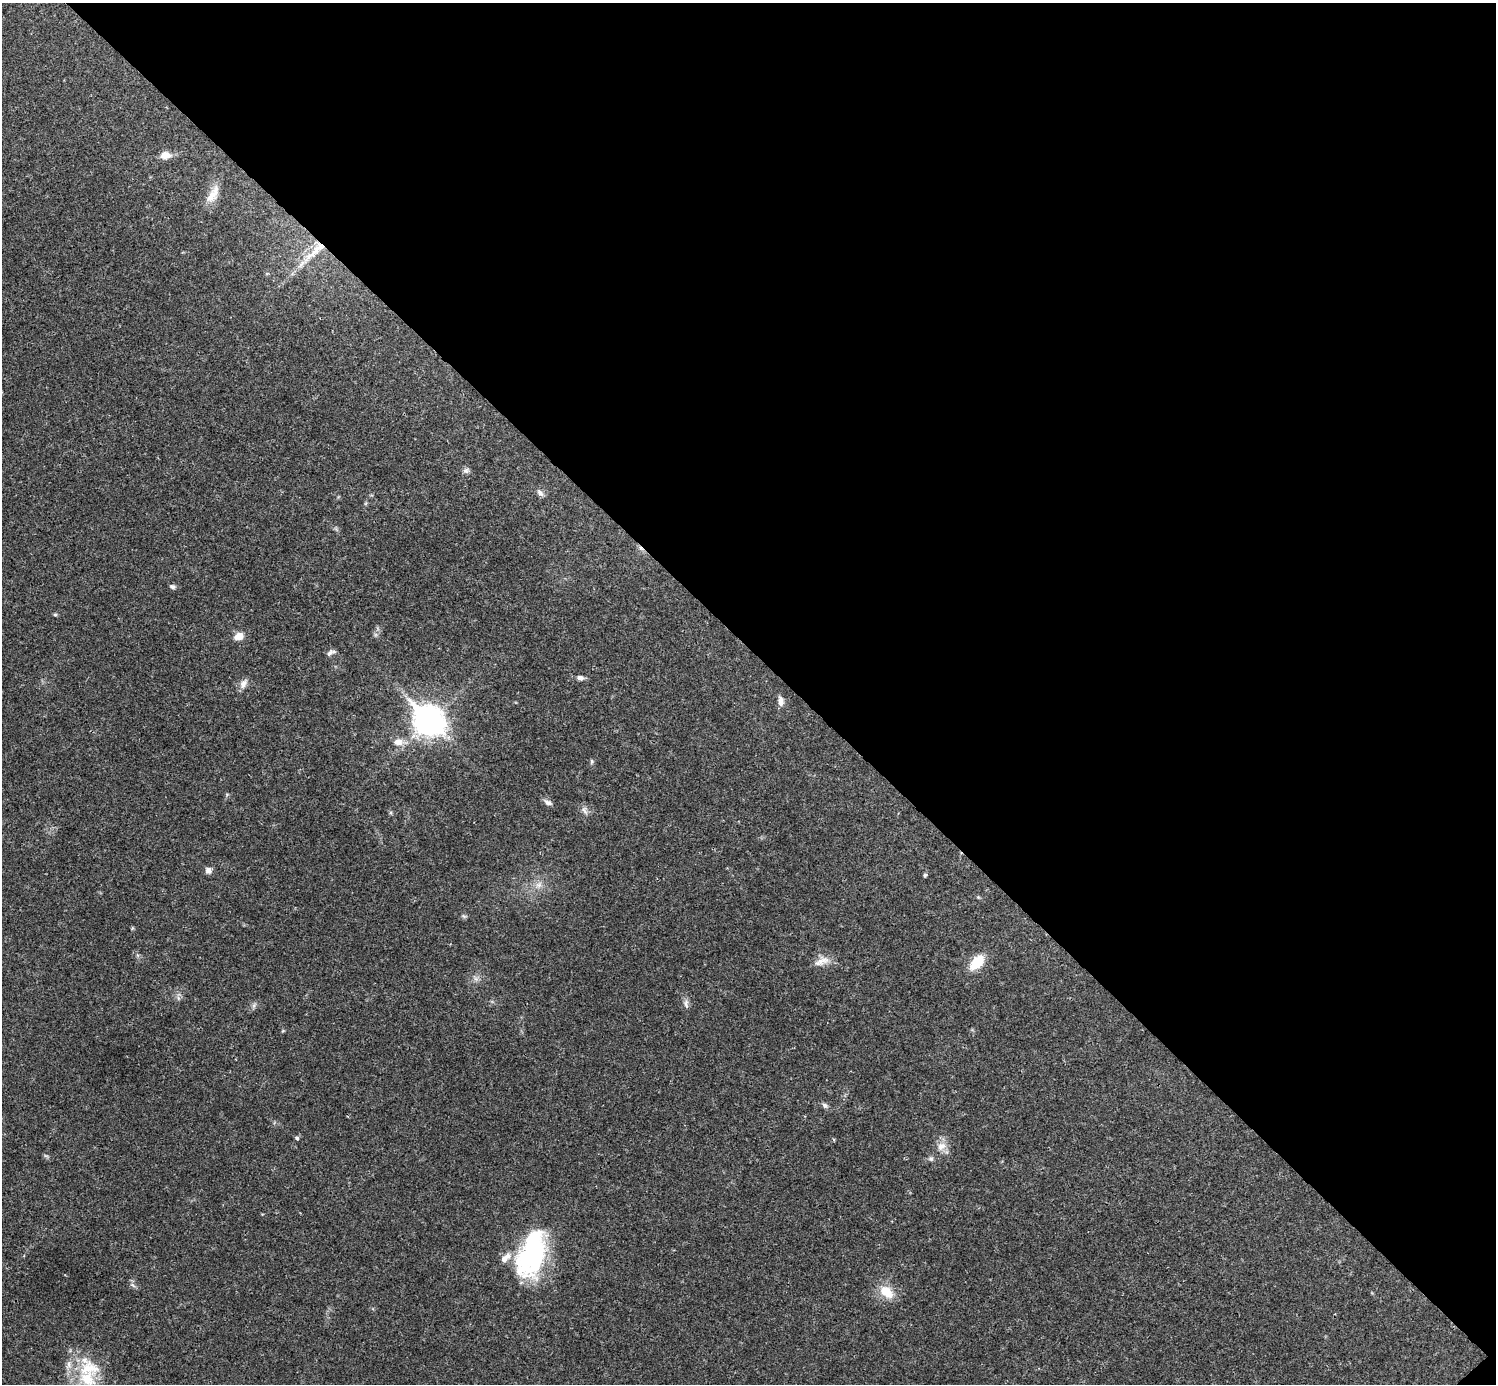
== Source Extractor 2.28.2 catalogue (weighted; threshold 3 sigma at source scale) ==
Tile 8 of 4 x 4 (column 4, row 2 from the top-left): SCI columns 4485-5978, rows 2920-4301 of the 5981 x 5981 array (HDU 1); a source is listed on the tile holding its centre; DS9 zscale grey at full resolution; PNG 1498 x 1386 px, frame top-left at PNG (2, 3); no overlay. Shown black and unused: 47% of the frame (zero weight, under 3 of 4 exposures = <1% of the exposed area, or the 3 px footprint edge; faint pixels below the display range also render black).
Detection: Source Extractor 2.28.2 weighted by HDU 2 'WHT'; one run over the whole footprint, this tile lists its part. Background 0.0207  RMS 0.0023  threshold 0.0101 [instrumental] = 3 sigma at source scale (4.5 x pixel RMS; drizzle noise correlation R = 1.50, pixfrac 1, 0.05/0.05 arcsec/px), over >= 5 px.
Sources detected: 38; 1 cosmic-ray / hot-pixel residue — not listed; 3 inside a brighter listed object's ellipse — not listed separately; the other 34 listed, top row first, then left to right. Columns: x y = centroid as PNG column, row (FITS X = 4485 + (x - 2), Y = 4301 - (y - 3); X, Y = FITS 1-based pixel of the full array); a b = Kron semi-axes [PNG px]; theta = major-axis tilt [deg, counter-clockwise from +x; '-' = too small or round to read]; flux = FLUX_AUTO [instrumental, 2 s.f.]
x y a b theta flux
165 155 13 9 2 1.8
213 194 28 10 61 3.1
315 251 46 8 42 5.8
466 470 8 8 - 0.66
540 493 10 6 -45 0.79
172 587 7 6 - 0.54
55 615 6 4 0 0.28
239 636 10 7 24 2.2
331 653 12 5 31 0.74
580 678 9 6 -8 0.75
243 684 13 8 59 1.3
781 701 13 7 -85 1.2
429 721 12 9 -43 300
398 742 11 9 -2 1.9
592 761 7 4 84 0.37
548 802 12 6 -25 0.85
584 810 11 6 -68 0.88
208 870 8 7 - 0.98
925 875 4 4 - 0.4
539 885 9 7 0 1.1
464 916 7 4 -36 0.33
822 961 24 9 22 2.2
977 962 22 12 47 4.5
476 979 7 5 -45 0.62
686 1004 15 6 -86 0.93
254 1005 7 4 72 0.48
825 1105 8 6 -32 0.59
297 1138 5 4 - 0.57
941 1146 14 11 35 2.1
931 1159 7 6 - 0.56
532 1254 52 26 73 32
133 1285 9 3 -45 0.43
886 1292 18 12 -43 4.3
87 1378 26 19 -38 9.5
Overlapping masked pixels (flux is a lower limit): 1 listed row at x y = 315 251